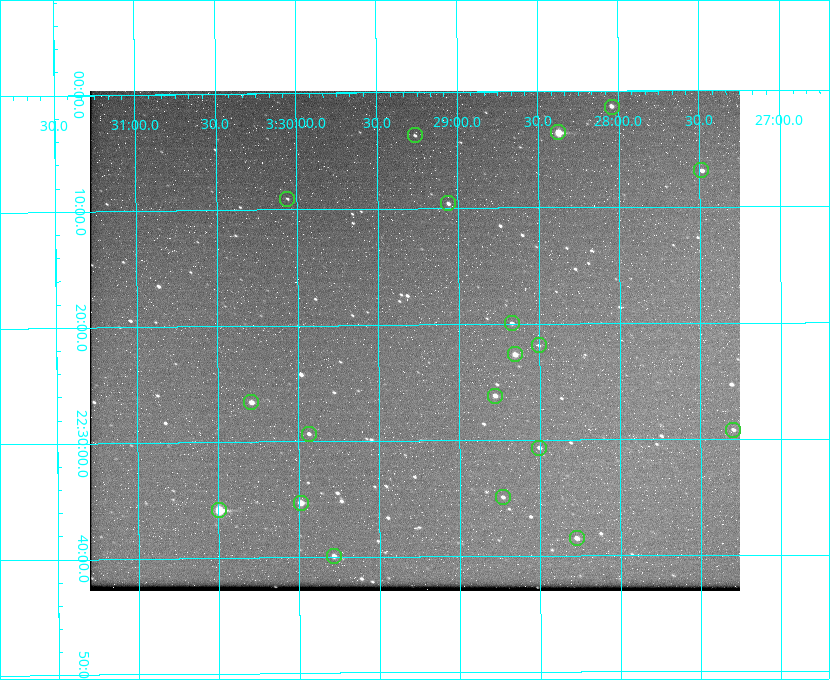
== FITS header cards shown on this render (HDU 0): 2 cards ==
NAXIS1  =                  650 / Width of table row in bytes
NAXIS2  =                  500 / Number of rows in table

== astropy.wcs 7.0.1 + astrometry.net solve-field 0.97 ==
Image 650 x 500 px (HDU 0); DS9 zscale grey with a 90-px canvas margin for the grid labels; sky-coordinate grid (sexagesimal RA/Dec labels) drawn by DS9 from the SOLVED WCS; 19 Tycho-2 reference stars matched to detected sources circled (green)
Header WCS: none
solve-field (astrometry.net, Tycho-2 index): SOLVED blind (the file carries no WCS)
Solved WCS: RA---TAN-SIP/DEC--TAN-SIP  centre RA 03:29:17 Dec +22:21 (52.32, +22.36 deg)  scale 5.17 arcsec/px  FOV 56.0' x 43.1'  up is -180 deg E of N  parity flipped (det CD > 0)
(file carries no celestial WCS; the grid is the blind solution)
Tycho-2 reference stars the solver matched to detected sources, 19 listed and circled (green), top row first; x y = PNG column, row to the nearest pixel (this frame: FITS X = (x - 90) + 1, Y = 500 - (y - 93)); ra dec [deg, ICRS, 3 dp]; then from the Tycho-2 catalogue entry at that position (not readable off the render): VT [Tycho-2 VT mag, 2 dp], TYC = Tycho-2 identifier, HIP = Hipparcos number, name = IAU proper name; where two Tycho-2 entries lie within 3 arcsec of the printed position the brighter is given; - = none
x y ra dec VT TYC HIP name
612 109 52.010 +22.023 11.65 1246-553-1 16144 -
558 134 52.094 +22.059 8.73 1246-565-1 16174 -
415 137 52.316 +22.062 11.63 1246-490-1 - -
701 172 51.872 +22.114 10.68 1245-1095-1 - -
287 201 52.515 +22.151 11.55 1246-639-1 - -
448 205 52.265 +22.160 11.20 1246-515-1 - -
512 325 52.168 +22.332 11.56 1246-558-1 - -
539 347 52.126 +22.364 12.17 1246-628-1 - -
515 356 52.163 +22.377 10.31 1246-508-1 - -
495 398 52.194 +22.436 11.10 1246-758-1 - -
251 404 52.573 +22.443 9.90 1246-338-1 - -
733 432 51.824 +22.487 11.65 1245-1005-1 - -
309 436 52.484 +22.489 11.63 1246-473-1 - -
539 450 52.126 +22.511 11.81 1797-918-1 - -
503 499 52.183 +22.582 11.55 1797-1044-1 - -
301 505 52.497 +22.588 9.77 1798-224-1 - -
219 512 52.624 +22.598 10.47 1798-308-1 - -
577 540 52.069 +22.641 10.36 1797-946-1 - -
334 558 52.446 +22.665 11.05 1798-126-1 - -